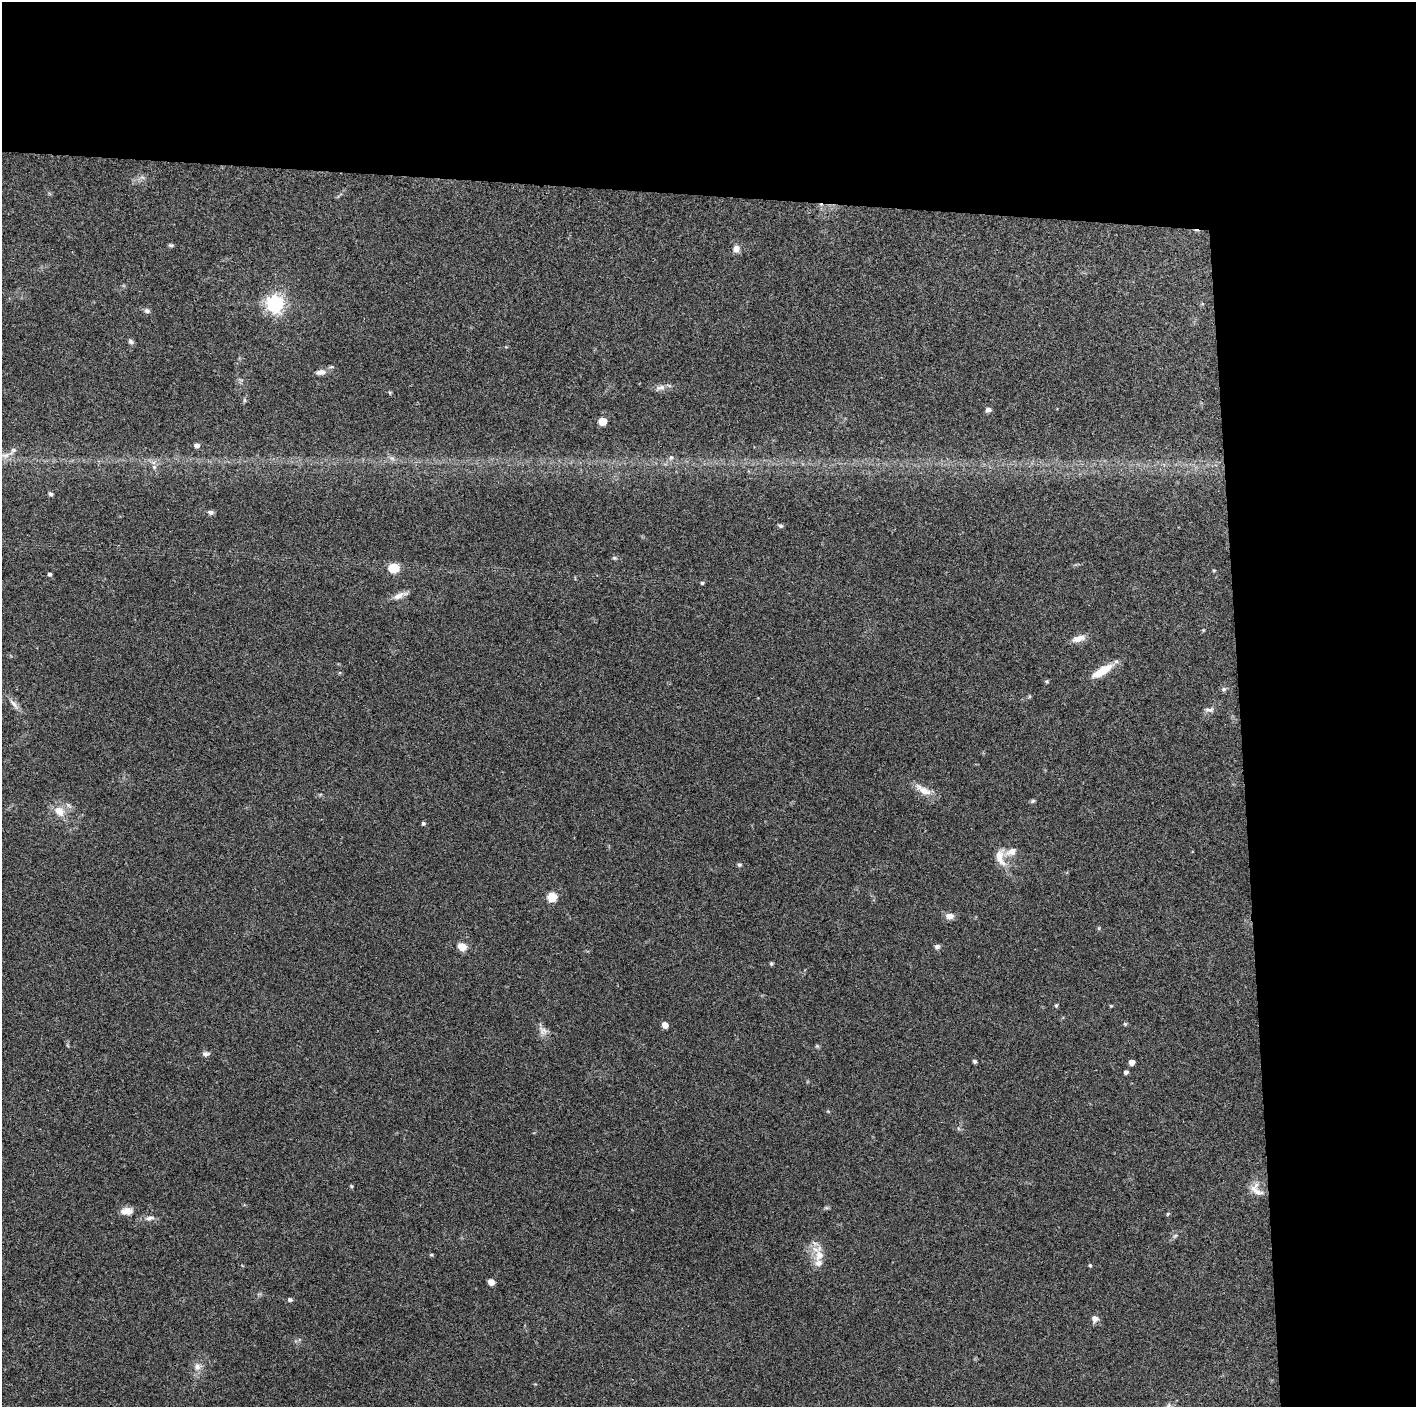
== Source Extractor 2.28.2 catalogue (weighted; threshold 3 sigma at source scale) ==
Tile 3 of 3 x 3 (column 3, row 1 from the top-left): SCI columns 2829-4242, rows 2816-4220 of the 4243 x 4222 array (HDU 1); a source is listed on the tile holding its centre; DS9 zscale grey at full resolution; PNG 1418 x 1409 px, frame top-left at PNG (2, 2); no overlay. Shown black and unused: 24% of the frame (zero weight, under 3 of 4 exposures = <1% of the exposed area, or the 3 px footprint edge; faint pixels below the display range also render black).
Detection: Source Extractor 2.28.2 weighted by HDU 2 'WHT'; one run over the whole footprint, this tile lists its part. Background 0.157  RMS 0.0069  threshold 0.0311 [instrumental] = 3 sigma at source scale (4.5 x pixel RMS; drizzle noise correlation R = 1.50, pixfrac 1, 0.05/0.05 arcsec/px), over >= 5 px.
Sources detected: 65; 2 inside a brighter listed object's ellipse — not listed separately; the other 63 listed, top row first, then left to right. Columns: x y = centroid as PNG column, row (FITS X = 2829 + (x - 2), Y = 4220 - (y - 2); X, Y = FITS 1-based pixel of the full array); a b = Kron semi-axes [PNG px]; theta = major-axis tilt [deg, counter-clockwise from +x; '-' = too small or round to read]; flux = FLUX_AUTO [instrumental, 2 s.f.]
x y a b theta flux
171 245 6 5 - 1.1
736 249 8 8 - 3.8
275 304 7 6 - 290
147 311 8 6 -26 1.7
131 342 8 6 -35 1.6
321 372 13 7 6 4
660 387 16 6 15 3.3
244 400 6 4 -90 0.9
988 410 6 5 - 2.2
602 421 5 5 - 16
197 445 5 4 - 3.3
6 455 13 7 16 4.4
671 457 7 6 - 1.9
392 458 7 4 -19 1.6
154 467 6 5 - 1.6
50 494 5 4 - 1.6
210 512 8 5 -16 1.9
780 526 7 5 -4 1.2
614 558 6 4 17 0.92
394 568 6 5 - 34
1214 570 5 3 - 0.61
49 574 4 4 - 1.3
702 583 4 4 - 0.93
398 596 19 7 29 4.6
1078 638 18 8 18 5.1
1102 671 30 9 31 12
1047 681 6 4 13 0.87
1224 689 7 5 14 1.5
14 704 18 4 -47 3.2
1209 710 13 5 -1 2.3
924 790 24 9 -30 7.7
1033 801 6 5 - 1.1
60 811 16 12 -51 8.6
423 823 4 3 - 1.2
1011 851 15 8 24 5.2
1000 857 24 11 -78 9.3
739 865 6 4 -3 1
552 897 5 5 - 29
950 916 10 7 0 4.3
937 946 7 6 - 1.7
462 947 5 5 - 19
771 963 5 4 - 0.98
1056 1005 5 4 - 0.9
1125 1024 5 5 - 0.83
665 1025 5 4 - 7
543 1031 12 10 -62 4
205 1054 9 6 1 2.1
975 1061 4 4 - 1.4
1132 1062 4 4 - 5.6
1126 1072 4 4 - 1.8
351 1186 5 4 - 0.78
1256 1191 22 8 -33 5.6
127 1211 16 9 1 5.4
1168 1214 5 4 - 0.8
150 1218 12 6 10 2.8
1175 1236 6 4 20 0.96
431 1255 5 3 - 0.65
819 1255 26 11 85 10
1090 1265 5 4 - 0.82
491 1282 5 4 - 7.9
290 1300 5 4 - 1.7
1095 1318 8 8 - 3.4
197 1367 10 8 -47 3.8